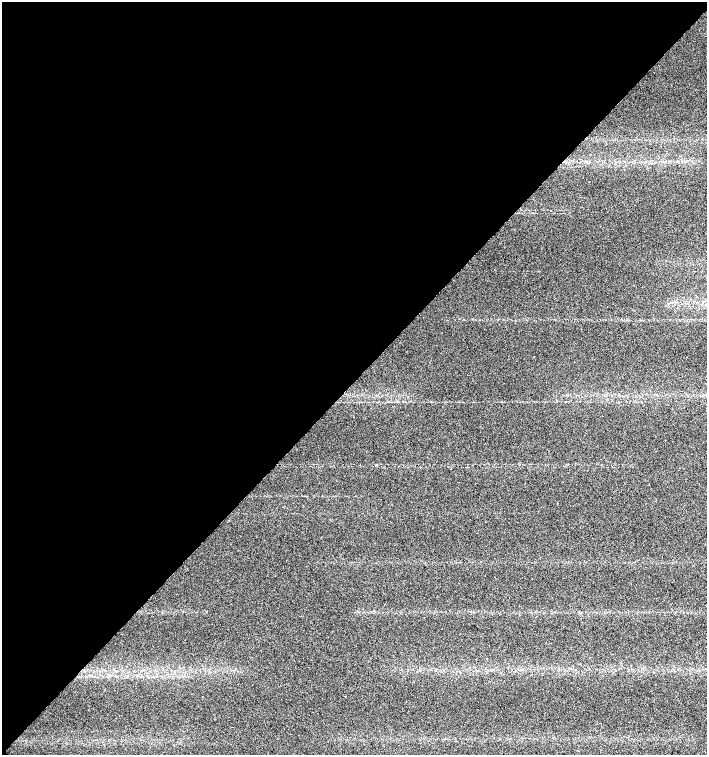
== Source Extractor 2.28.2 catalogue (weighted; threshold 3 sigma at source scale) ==
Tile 5 of 4 x 4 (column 1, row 2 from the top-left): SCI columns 158-1566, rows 3017-4522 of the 6017 x 6028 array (HDU 1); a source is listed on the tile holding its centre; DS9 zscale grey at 2 x 2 block average (1 PNG px = mean of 2 x 2 image px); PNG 709 x 757 px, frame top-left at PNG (2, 2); no overlay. Shown black and unused: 51% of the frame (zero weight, under 2 of 3 exposures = <1% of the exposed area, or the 3 px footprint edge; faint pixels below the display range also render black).
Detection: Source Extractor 2.28.2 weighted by HDU 2 'WHT'; one run over the whole footprint, this tile lists its part. Background 0.0491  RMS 0.0071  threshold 0.0321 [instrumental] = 3 sigma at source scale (4.5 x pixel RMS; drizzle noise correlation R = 1.50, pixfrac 1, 0.0396/0.0396 arcsec/px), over >= 5 px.
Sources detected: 3; all 3 listed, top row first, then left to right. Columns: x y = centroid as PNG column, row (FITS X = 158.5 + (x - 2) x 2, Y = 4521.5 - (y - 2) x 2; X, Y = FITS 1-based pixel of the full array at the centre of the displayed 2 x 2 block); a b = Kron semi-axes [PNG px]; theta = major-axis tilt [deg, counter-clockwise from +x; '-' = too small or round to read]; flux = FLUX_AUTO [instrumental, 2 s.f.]
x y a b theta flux
533 212 2 2 - 0.62
619 394 2 2 - 3.1
557 503 2 2 - 2.3